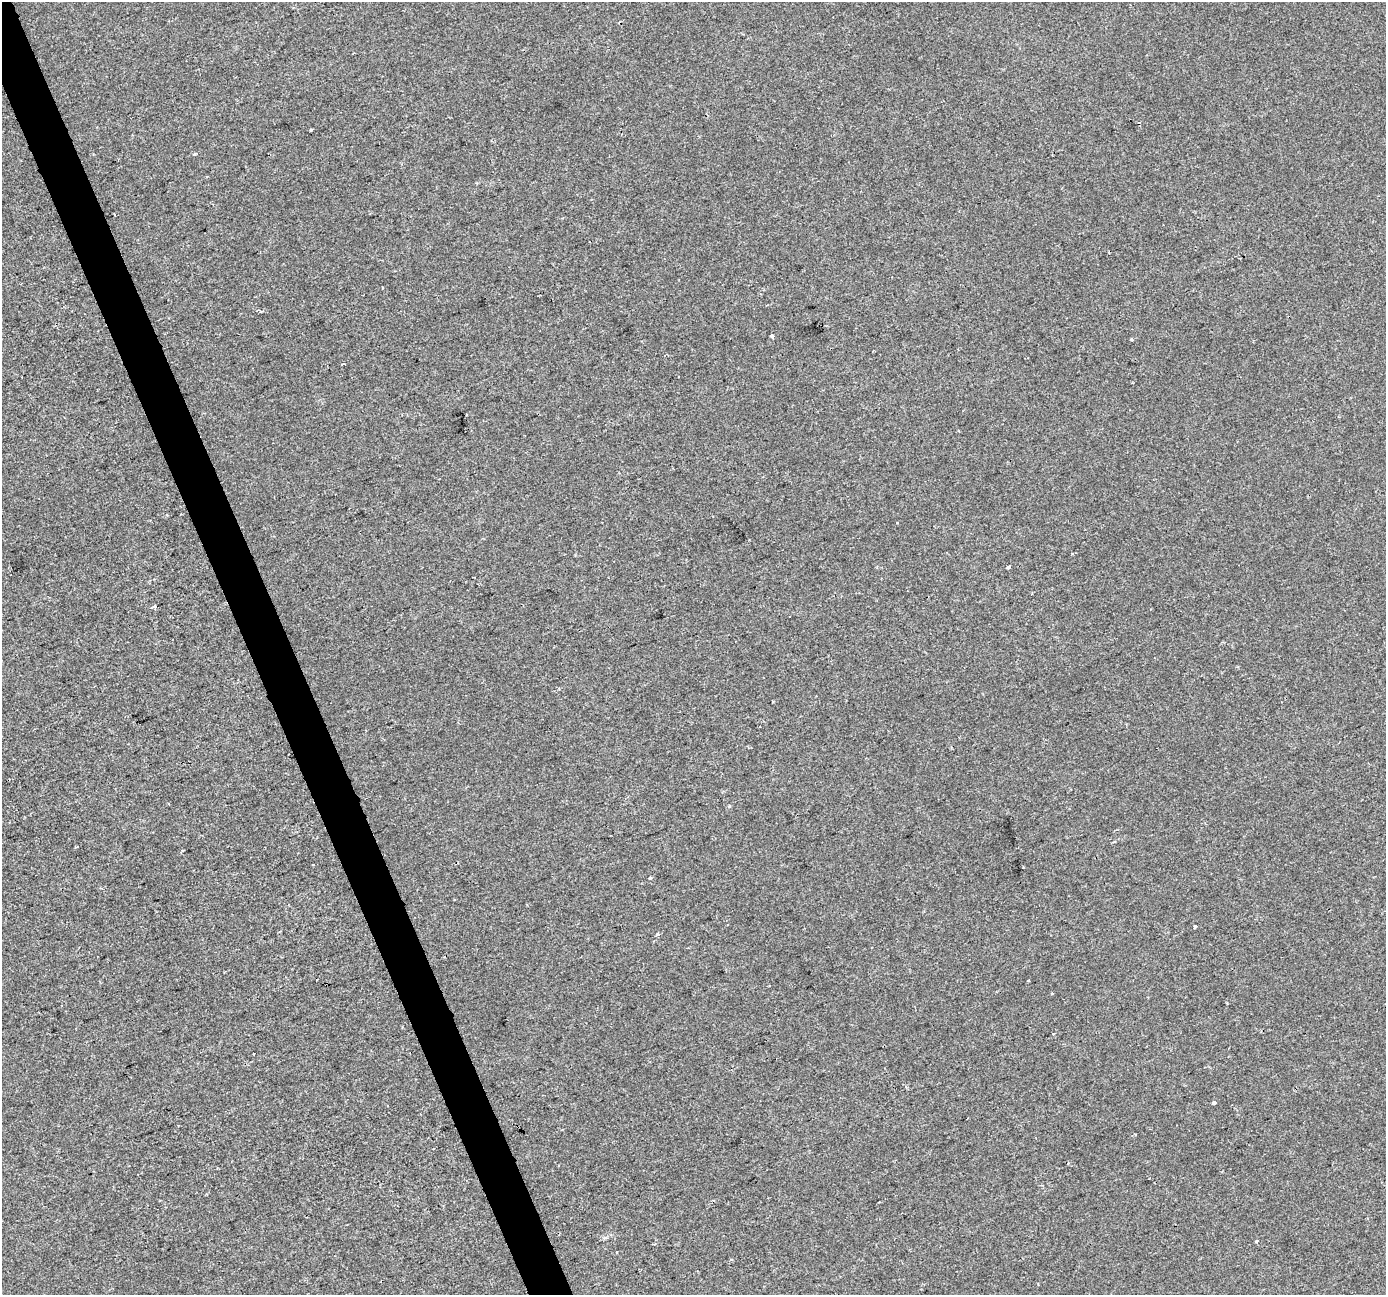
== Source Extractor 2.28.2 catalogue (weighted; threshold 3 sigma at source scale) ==
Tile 11 of 4 x 4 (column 3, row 3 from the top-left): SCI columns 2770-4153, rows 1426-2718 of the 5537 x 5381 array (HDU 1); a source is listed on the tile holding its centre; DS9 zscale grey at full resolution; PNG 1388 x 1297 px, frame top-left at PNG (2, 2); no overlay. Shown black and unused: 3% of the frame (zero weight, under 2 of 3 exposures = <1% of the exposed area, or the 3 px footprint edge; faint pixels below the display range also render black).
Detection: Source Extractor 2.28.2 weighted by HDU 2 'WHT'; one run over the whole footprint, this tile lists its part. Background -4.76e-04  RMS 0.0042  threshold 0.019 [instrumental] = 3 sigma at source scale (4.5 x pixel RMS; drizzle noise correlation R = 1.50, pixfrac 1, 0.0396/0.0396 arcsec/px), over >= 5 px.
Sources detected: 22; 2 cosmic-ray / hot-pixel residue — not listed; the other 20 listed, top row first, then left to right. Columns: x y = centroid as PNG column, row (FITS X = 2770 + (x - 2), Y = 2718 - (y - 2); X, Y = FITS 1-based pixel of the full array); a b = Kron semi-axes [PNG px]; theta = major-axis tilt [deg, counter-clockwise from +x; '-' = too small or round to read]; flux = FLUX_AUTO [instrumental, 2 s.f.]
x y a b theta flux
311 130 3 3 - 1.1
772 336 3 3 - 3.7
342 364 4 2 - 0.38
897 522 3 3 - 0.78
1008 567 3 3 - 1.5
155 607 4 3 - 4.6
773 701 2 2 - 0.39
313 865 3 3 - 1.2
650 878 4 3 - 0.6
1195 926 3 3 - 1.1
657 934 4 3 - 0.84
1029 980 3 3 - 1.4
1052 993 3 3 - 0.4
1053 1034 3 3 - 1.3
253 1053 2 2 - 0.42
905 1086 4 3 - 0.74
1214 1103 4 3 - 1.9
1068 1163 3 3 - 0.47
1256 1241 3 3 - 0.97
617 1252 3 2 - 0.53
Unlisted compact peaks at least as high as the median listed source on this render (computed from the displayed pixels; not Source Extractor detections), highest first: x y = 1131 339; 195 154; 1023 867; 729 806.